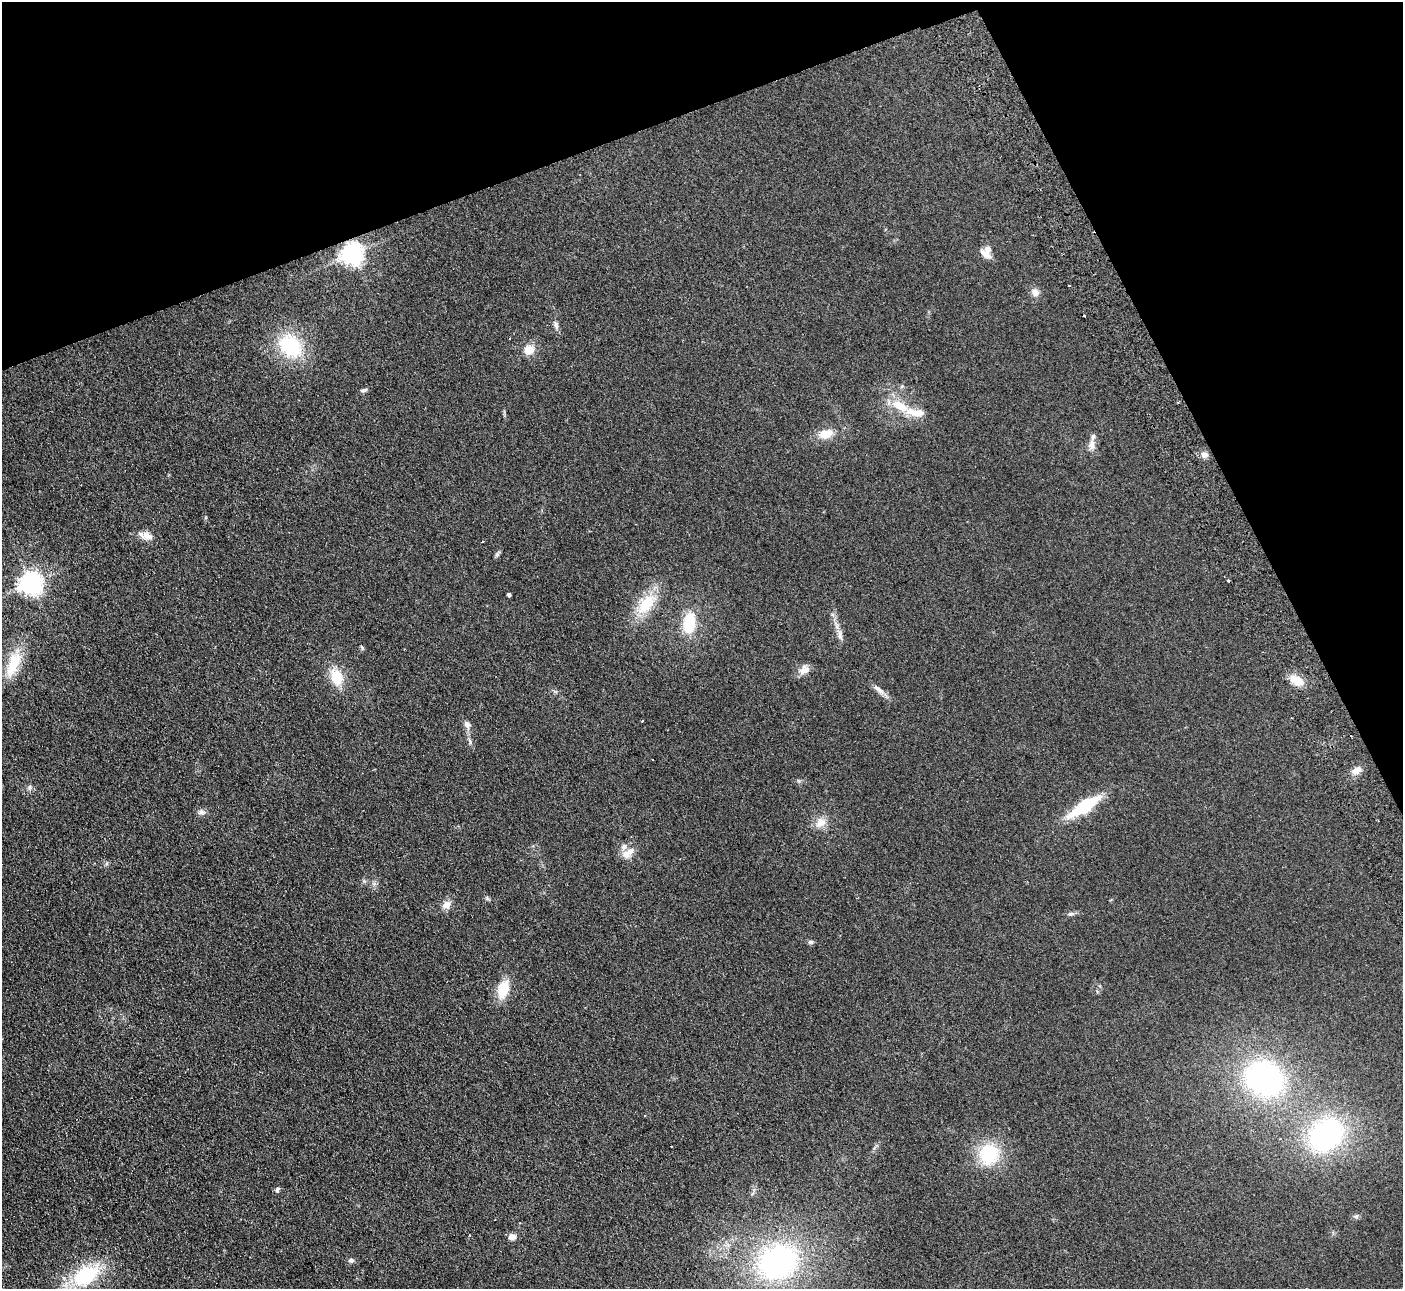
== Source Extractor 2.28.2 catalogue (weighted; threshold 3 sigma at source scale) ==
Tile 3 of 4 x 4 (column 3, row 1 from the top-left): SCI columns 2856-4256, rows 4044-5330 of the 5710 x 5643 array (HDU 1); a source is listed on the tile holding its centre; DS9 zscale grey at full resolution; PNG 1405 x 1291 px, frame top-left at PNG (2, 2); no overlay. Shown black and unused: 20% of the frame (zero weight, under 2 of 3 exposures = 3% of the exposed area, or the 3 px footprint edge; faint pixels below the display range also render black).
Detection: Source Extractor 2.28.2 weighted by HDU 2 'WHT'; one run over the whole footprint, this tile lists its part. Background 0.0981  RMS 0.01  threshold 0.0467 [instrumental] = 3 sigma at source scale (4.5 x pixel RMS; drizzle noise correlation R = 1.50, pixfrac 1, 0.05/0.05 arcsec/px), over >= 5 px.
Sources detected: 55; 1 inside a brighter object's white glare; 4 cosmic-ray / hot-pixel residue — not listed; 4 inside a brighter listed object's ellipse — not listed separately; the other 46 listed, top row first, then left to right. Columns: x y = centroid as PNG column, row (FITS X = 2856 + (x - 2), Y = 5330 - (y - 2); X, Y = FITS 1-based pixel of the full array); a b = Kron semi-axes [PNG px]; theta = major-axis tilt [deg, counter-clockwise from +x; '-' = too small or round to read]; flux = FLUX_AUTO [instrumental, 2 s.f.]
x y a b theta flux
352 253 7 7 - 700
985 254 18 7 -35 7.2
1069 285 3 2 - 1
1035 292 9 9 - 6.1
556 325 12 5 -77 3.5
290 346 25 20 -42 66
529 350 11 10 - 12
364 390 9 4 11 2.2
900 406 23 10 -31 23
826 434 17 10 15 15
1091 445 14 9 86 6.8
1204 455 8 7 - 5.2
147 536 17 10 -8 8.3
482 542 3 3 - 2.7
497 554 8 5 64 2.1
31 583 8 7 - 760
509 594 4 3 - 2.3
646 604 30 17 51 35
689 623 18 11 84 41
840 635 15 6 -83 5
362 647 8 4 -67 1.4
14 663 33 13 69 34
804 670 13 10 28 8.1
337 677 16 11 -72 28
1296 680 17 10 -30 16
879 690 20 6 -37 6.1
467 725 11 8 -55 5
1356 771 12 8 32 7.2
29 787 8 6 88 2.5
1084 806 25 8 33 72
202 812 11 7 -11 3.8
821 822 15 12 36 11
628 853 20 10 44 9.6
446 905 12 9 34 7.3
1070 914 8 6 14 2.3
811 942 7 5 0 2.2
503 989 18 10 74 28
1264 1079 39 33 -29 200
1328 1133 38 31 -14 140
989 1154 21 19 84 53
277 1189 7 5 76 2.3
1356 1216 7 5 42 2.1
512 1237 9 7 -1 5.6
351 1260 7 6 - 2.6
777 1262 40 33 24 210
86 1275 30 19 35 73
Overlapping masked pixels (flux is a lower limit): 1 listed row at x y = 352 253
Isophote crosses this tile's border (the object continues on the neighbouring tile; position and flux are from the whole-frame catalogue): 1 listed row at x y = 86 1275